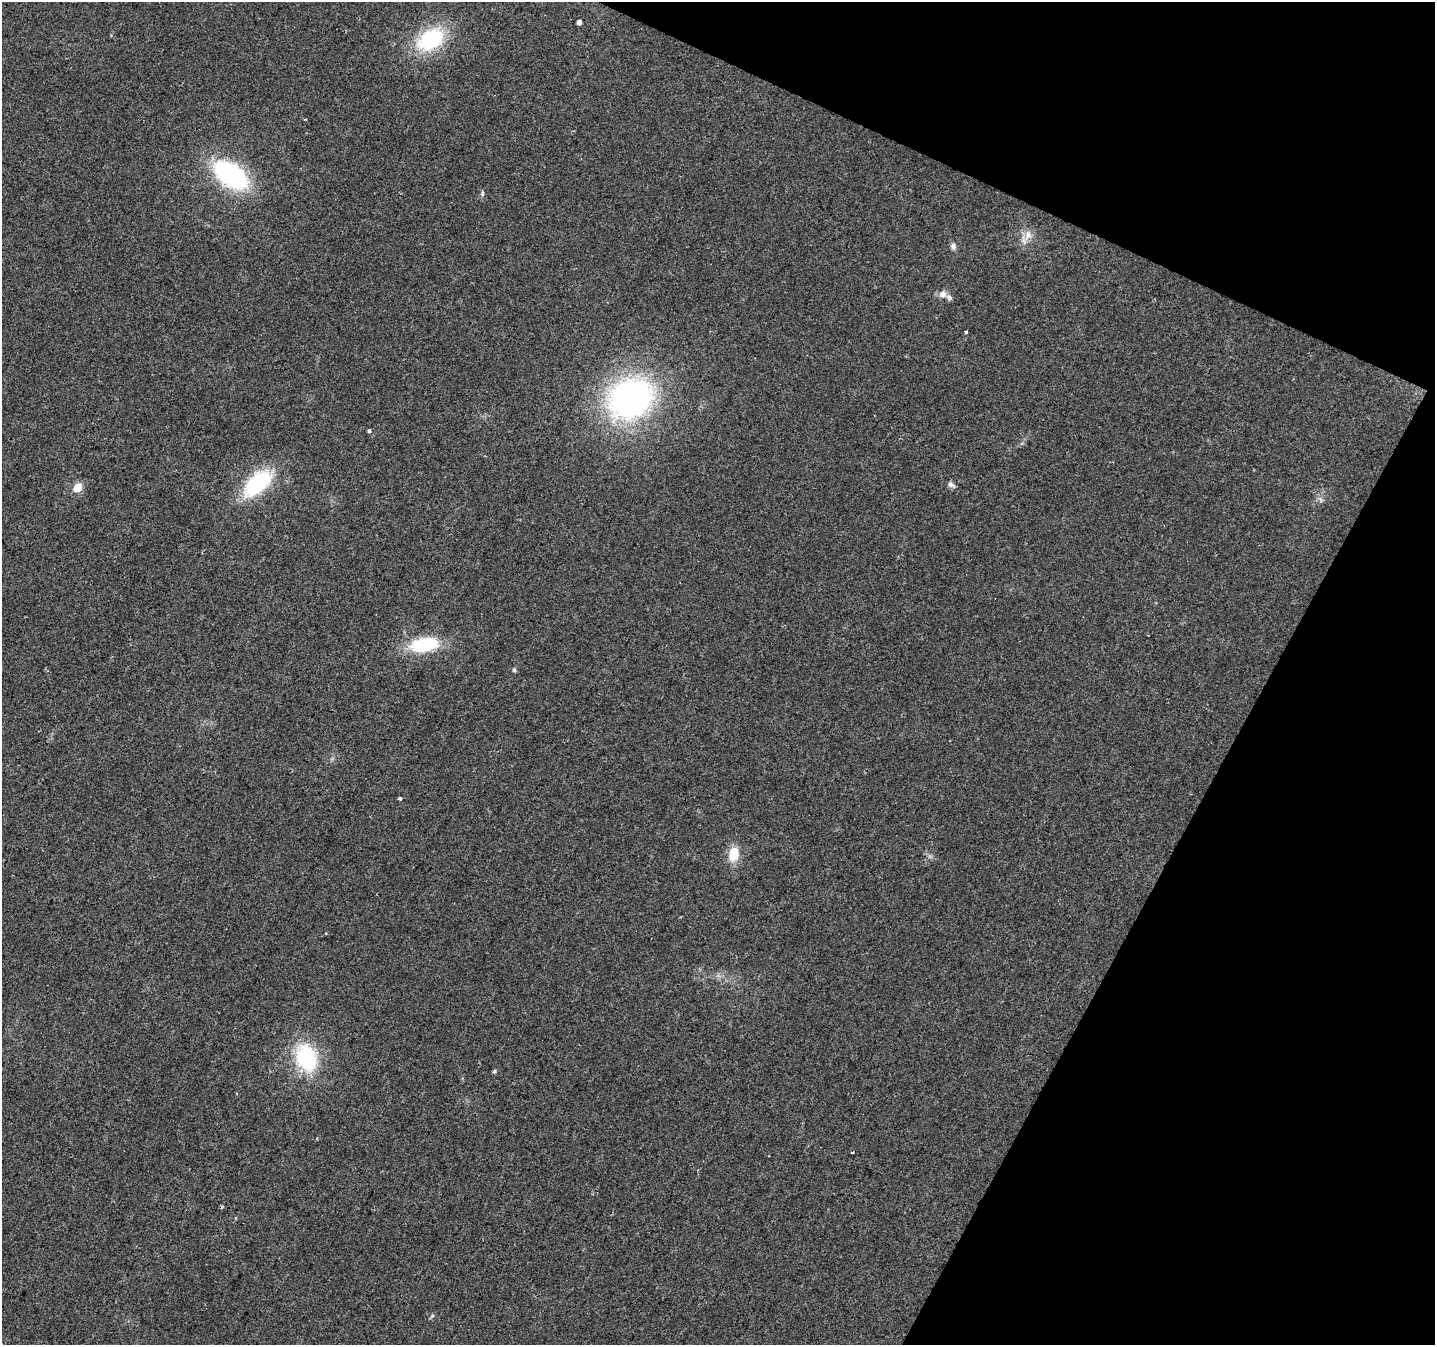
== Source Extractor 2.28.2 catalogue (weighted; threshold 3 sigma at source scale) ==
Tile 8 of 4 x 4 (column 4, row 2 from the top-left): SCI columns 4301-5733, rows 2889-4231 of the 5740 x 5842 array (HDU 1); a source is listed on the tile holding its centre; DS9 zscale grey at full resolution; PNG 1437 x 1347 px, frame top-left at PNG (2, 2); no overlay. Shown black and unused: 22% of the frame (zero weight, under 2 of 3 exposures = <1% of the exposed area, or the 3 px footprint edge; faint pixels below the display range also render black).
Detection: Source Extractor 2.28.2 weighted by HDU 2 'WHT'; one run over the whole footprint, this tile lists its part. Background 0.0516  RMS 0.0083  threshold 0.0372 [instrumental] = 3 sigma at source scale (4.5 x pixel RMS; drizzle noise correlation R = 1.50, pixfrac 1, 0.0396/0.0396 arcsec/px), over >= 5 px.
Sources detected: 23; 1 cosmic-ray / hot-pixel residue — not listed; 1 inside a brighter listed object's ellipse — not listed separately; the other 21 listed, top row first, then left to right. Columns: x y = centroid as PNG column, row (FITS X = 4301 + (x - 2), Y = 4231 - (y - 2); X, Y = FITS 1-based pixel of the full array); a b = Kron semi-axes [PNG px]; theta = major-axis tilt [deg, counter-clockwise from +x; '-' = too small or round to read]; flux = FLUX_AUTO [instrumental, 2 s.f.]
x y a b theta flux
579 22 4 4 - 4.1
430 40 32 21 32 64
230 175 33 19 -35 130
482 193 7 4 73 1.5
1028 235 13 10 84 7.4
953 246 9 7 -75 2.9
943 294 11 9 -6 5.2
966 332 3 3 - 1.6
630 398 45 37 30 250
369 431 4 3 - 3.2
257 483 31 16 43 75
951 484 11 6 -34 3.1
77 488 5 5 - 25
424 645 27 14 9 53
514 670 5 4 - 1.5
400 798 3 3 - 5.1
733 854 17 11 81 16
306 1058 26 19 -70 70
494 1071 5 4 - 1.3
852 1152 3 3 - 1.7
432 1316 6 4 19 1.2